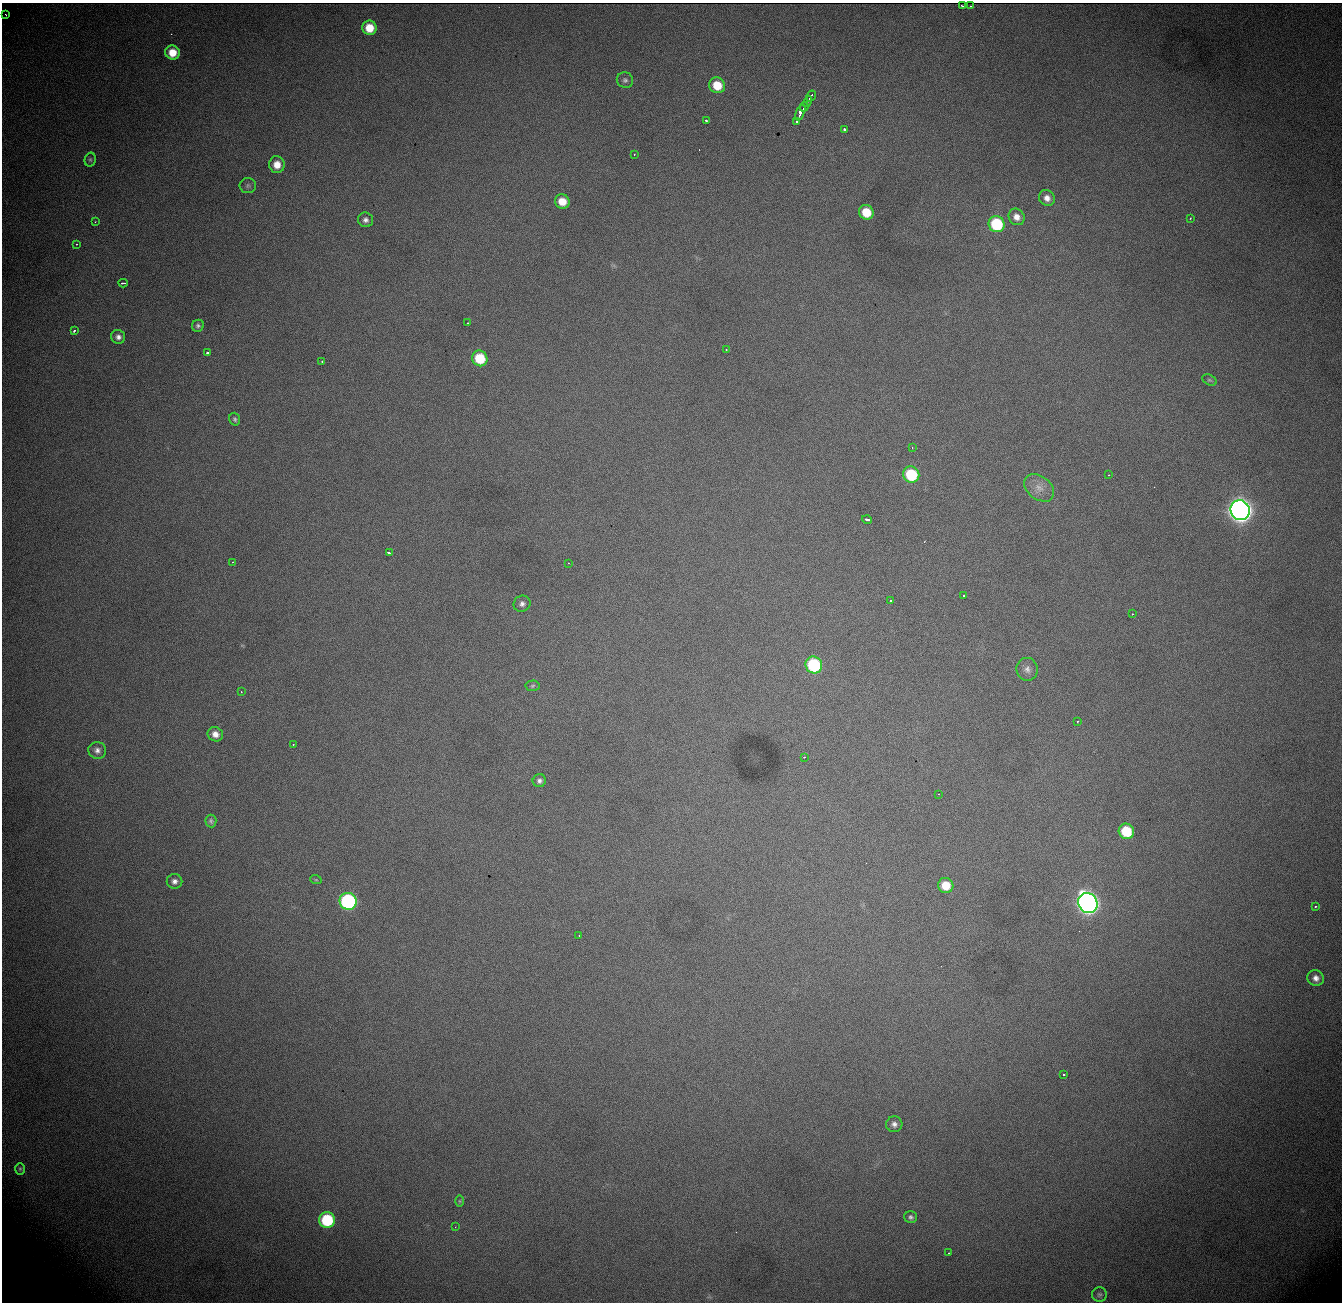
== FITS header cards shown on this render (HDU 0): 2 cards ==
NAXIS1  = 1340
NAXIS2  = 1300

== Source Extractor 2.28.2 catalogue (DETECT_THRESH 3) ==
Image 1340 x 1300 px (HDU 0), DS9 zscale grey, 1 PNG px = 1 image px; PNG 1344 x 1304 px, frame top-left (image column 1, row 1300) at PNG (2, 3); each listed source drawn as its Kron ellipse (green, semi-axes under 4 px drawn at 4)
Background 1010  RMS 12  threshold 36.8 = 3 sigma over >= 5 px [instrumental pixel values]
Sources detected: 81; all 81 listed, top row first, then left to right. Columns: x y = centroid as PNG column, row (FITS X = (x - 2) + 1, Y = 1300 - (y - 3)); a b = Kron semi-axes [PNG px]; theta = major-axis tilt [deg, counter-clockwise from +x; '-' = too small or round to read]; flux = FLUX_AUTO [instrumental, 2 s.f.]
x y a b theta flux
962 6 3 2 - 1600
971 6 3 2 - 1100
6 15 3 2 - 550
369 28 7 7 - 17000
172 53 7 7 - 15000
625 80 8 7 - 2400
717 85 8 7 - 20000
811 96 6 2 59 4100
807 102 6 3 59 4300
804 107 5 2 - 5000
800 112 8 3 66 10000
706 121 3 2 - 6900
797 122 4 3 - 7900
844 129 3 3 - 3000
634 155 3 2 - 1400
90 160 7 5 76 1500
277 165 8 8 - 10000
248 186 8 7 - 2400
1047 198 8 7 - 5700
562 201 7 7 - 13000
866 212 7 7 - 20000
1017 217 8 7 - 6400
1190 218 3 2 - 840
366 220 8 7 - 3200
95 222 2 2 - 690
997 224 8 8 - 58000
76 244 2 2 - 710
123 283 4 3 - 2000
467 323 3 2 - 1100
198 326 6 5 - 2200
74 331 3 2 - 3000
118 337 7 7 - 3800
726 349 3 2 - 820
207 353 3 3 - 3900
480 358 8 7 - 32000
322 361 3 2 - 1100
1209 380 8 5 -26 1400
235 419 6 5 - 1700
912 447 3 2 - 1000
911 475 8 8 - 48000
1108 475 2 2 - 490
1039 488 17 11 -39 9200
1240 510 10 9 - 930000
867 519 5 3 - 2200
389 553 4 3 - 3000
232 562 3 2 - 3600
568 563 2 2 - 640
964 596 3 3 - 2300
891 601 3 2 - 1200
522 604 9 8 - 3300
1132 614 3 2 - 940
814 665 8 8 - 75000
1027 669 11 10 - 5000
533 686 7 5 4 1500
241 692 3 3 - 560
1077 722 3 3 - 1200
215 734 8 7 - 6100
293 744 3 2 - 1200
97 750 9 8 - 4000
805 757 3 2 - 2300
539 781 7 6 - 2800
938 794 2 2 - 650
211 821 6 5 - 1900
1126 831 8 7 - 33000
316 880 6 3 -18 970
175 881 8 7 - 3800
946 885 8 7 - 18000
348 901 8 8 - 150000
1088 903 10 9 - 680000
1315 906 3 3 - 1200
579 935 4 3 - 650
1316 978 8 7 - 5100
1064 1074 3 3 - 1700
894 1124 8 8 - 4000
20 1169 6 5 - 1300
460 1201 6 4 -90 1100
911 1217 6 6 - 2200
327 1220 8 8 - 60000
455 1227 2 2 - 580
948 1253 3 2 - 740
1099 1294 7 7 - 2000